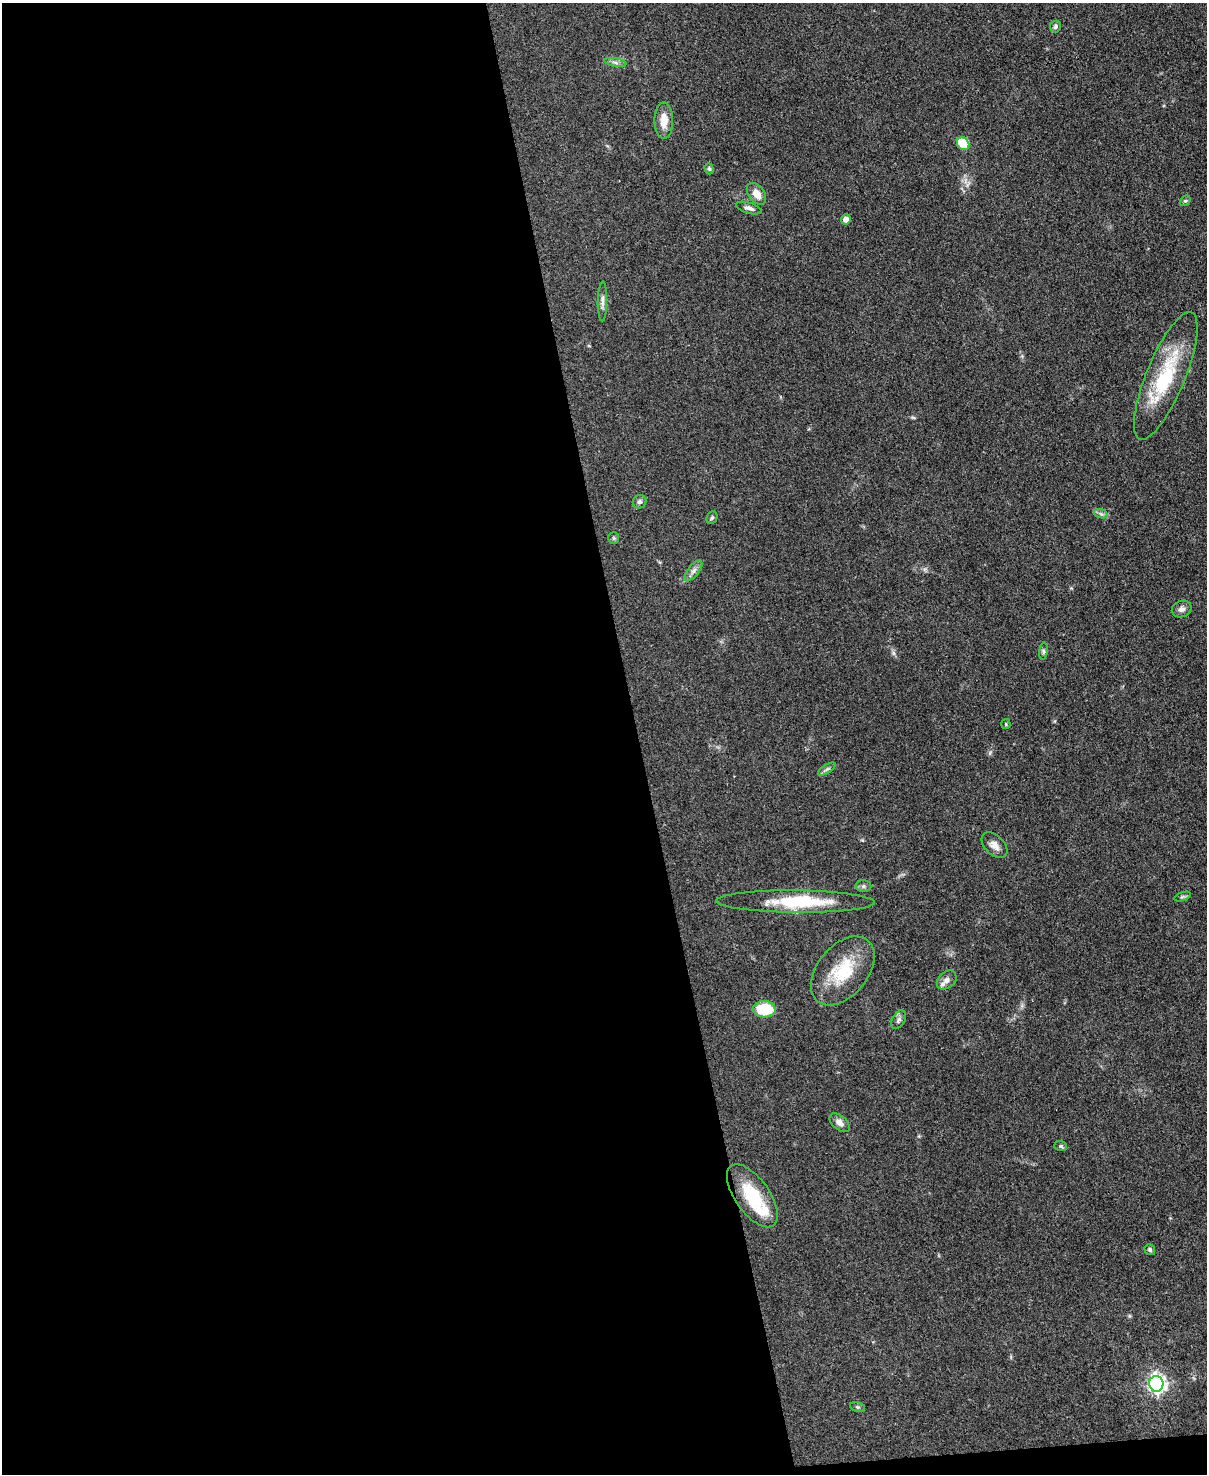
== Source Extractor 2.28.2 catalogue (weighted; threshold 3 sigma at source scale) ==
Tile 9 of 4 x 3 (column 1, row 3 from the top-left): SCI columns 1-1205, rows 249-1720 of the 4819 x 4798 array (HDU 1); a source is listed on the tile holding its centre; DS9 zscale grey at full resolution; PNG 1209 x 1476 px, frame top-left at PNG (2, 3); each listed source drawn as its Kron ellipse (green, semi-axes under 4 px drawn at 4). Shown black and unused: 53% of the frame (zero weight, under 3 of 4 exposures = <1% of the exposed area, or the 3 px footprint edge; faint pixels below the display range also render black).
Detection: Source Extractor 2.28.2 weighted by HDU 2 'WHT'; one run over the whole footprint, this tile lists its part. Background 0.0853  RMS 0.0063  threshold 0.0284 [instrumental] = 3 sigma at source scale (4.5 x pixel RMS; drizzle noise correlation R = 1.50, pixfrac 1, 0.05/0.05 arcsec/px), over >= 5 px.
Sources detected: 36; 1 inside a brighter object's white glare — neither listed nor drawn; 1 inside a brighter listed object's ellipse — not listed separately; the other 34 listed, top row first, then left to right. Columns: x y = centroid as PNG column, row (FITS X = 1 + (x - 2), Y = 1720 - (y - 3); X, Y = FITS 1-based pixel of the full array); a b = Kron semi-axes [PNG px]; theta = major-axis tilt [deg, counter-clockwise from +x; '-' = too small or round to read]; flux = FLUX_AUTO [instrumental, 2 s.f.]
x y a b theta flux
1055 27 6 5 - 1.3
615 62 11 4 -10 1.9
664 120 18 9 -89 8.3
963 144 7 5 -51 20
709 169 6 4 -72 1.1
756 194 12 8 -55 6.3
1185 201 6 4 40 0.83
749 208 13 5 -16 2.4
846 219 5 4 - 4.4
602 301 20 4 89 2.6
1166 376 68 19 68 47
640 502 7 6 - 1.7
1101 514 7 4 -19 1.5
712 518 7 5 66 1.1
614 538 6 5 - 0.93
693 571 12 5 52 2.6
1182 609 10 8 23 2.7
1043 651 9 4 82 1.3
1006 724 5 4 - 0.73
827 769 10 4 33 1.4
994 845 15 9 -45 4.9
863 886 8 6 1 1.5
1182 897 8 3 19 1.1
796 902 79 11 -1 35
843 971 39 25 51 30
947 980 11 8 41 3.6
764 1009 11 8 -2 25
899 1020 10 6 59 2.1
840 1123 12 7 -40 3.5
1061 1146 6 5 - 1
752 1196 36 17 -55 29
1150 1250 5 5 - 1.2
1156 1384 8 7 - 240
858 1407 8 4 -15 1